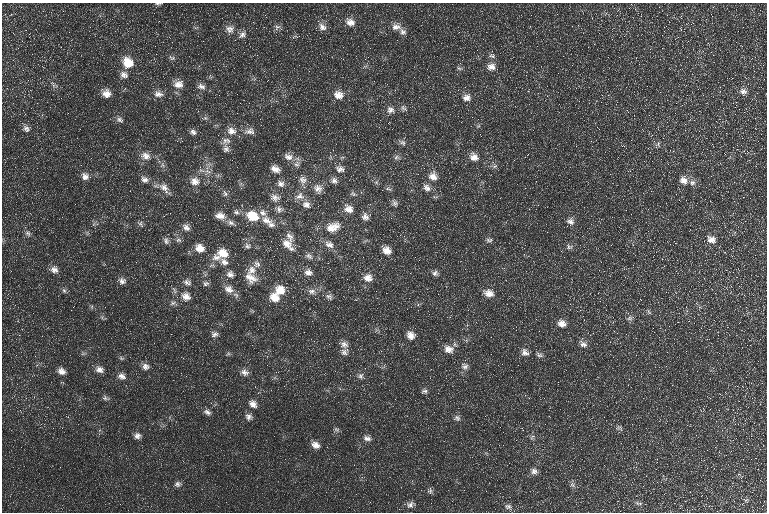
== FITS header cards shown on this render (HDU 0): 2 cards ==
NAXIS1  =                  765 / Axis length
NAXIS2  =                  510 / Axis length

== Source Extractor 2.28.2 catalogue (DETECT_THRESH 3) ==
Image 765 x 510 px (HDU 0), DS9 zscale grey, 1 PNG px = 1 image px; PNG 769 x 514 px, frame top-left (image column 1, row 510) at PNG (2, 3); no overlay
Background 31.4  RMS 10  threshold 30.1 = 3 sigma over >= 5 px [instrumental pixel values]
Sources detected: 156; all 156 listed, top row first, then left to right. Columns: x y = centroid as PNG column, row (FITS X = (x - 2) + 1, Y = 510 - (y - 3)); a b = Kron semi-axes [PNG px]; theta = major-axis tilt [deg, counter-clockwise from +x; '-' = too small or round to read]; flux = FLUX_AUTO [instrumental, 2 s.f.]
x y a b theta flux
158 4 9 4 4 1200
350 22 12 9 -24 5400
277 27 10 6 34 2100
322 27 12 9 -35 4000
396 27 14 9 -7 5100
230 29 12 11 - 4800
403 32 9 8 - 2600
242 35 12 7 44 3400
492 56 10 6 -31 2000
172 58 10 6 -22 1700
128 63 12 11 - 14000
491 67 11 9 13 4700
459 68 8 5 -18 1400
124 75 10 8 -19 3500
178 84 13 10 9 6200
53 85 11 4 -67 1700
201 86 12 7 -10 3300
743 91 10 9 - 3600
106 93 10 9 - 5600
158 94 12 9 -8 4300
338 95 13 11 -4 6300
466 98 10 8 5 4200
403 108 9 6 -43 1900
390 110 10 9 - 3700
205 118 6 5 - 1200
120 120 10 7 -12 2300
26 129 10 7 -56 3100
231 131 13 10 -15 5800
250 131 14 9 5 4200
193 132 8 6 -35 2400
226 141 13 9 13 4200
402 142 10 6 -23 2200
658 144 7 6 - 1600
226 149 10 8 -75 3000
146 156 13 10 -27 5500
288 157 13 9 -21 4900
396 157 8 7 - 1900
474 157 12 9 -43 5300
297 164 9 8 - 3100
163 165 7 4 -70 1500
494 166 7 5 20 1700
200 167 3 3 - 1000
275 169 11 8 -29 4800
340 169 12 9 -13 3900
208 171 10 5 -21 3100
85 176 10 9 - 4100
433 176 12 11 - 6300
145 179 10 8 -35 3000
303 180 13 10 -76 4700
334 180 9 8 - 2900
684 180 11 10 - 5200
195 181 12 11 - 6000
376 182 7 5 45 1400
692 183 9 8 - 3100
281 184 10 9 - 3500
164 188 18 8 -48 5600
427 188 11 8 -46 3800
318 189 13 11 -49 5700
388 189 9 4 -12 1500
225 193 9 7 -58 2100
353 194 9 6 -27 1800
300 196 14 10 12 5400
275 198 14 11 -14 5200
395 203 11 7 -58 2400
306 204 12 10 -26 5000
279 209 10 9 - 3300
348 209 13 11 -30 6600
236 212 8 7 - 2200
263 213 10 9 - 4100
220 216 13 9 -15 5600
253 216 14 11 -23 16000
365 217 10 9 - 3700
266 220 16 10 -21 7100
570 221 10 9 - 3300
231 223 10 7 -19 2800
141 224 8 6 -50 1600
272 225 13 7 -15 3500
186 227 11 7 -42 3200
333 227 22 14 23 13000
28 233 9 7 -37 2000
290 237 15 8 -58 4900
178 240 8 6 -13 1700
489 240 9 5 0 1800
711 240 12 9 -19 5600
166 241 9 7 -69 2300
287 244 15 11 -46 7700
329 244 14 9 -28 5200
247 246 8 7 - 2300
569 247 8 7 - 2000
200 248 11 10 - 7200
292 249 8 6 -25 2300
387 250 11 9 -34 6000
223 253 14 11 -4 10000
309 256 11 7 -29 2900
216 258 12 8 -8 4400
224 262 12 9 -51 4500
257 264 10 9 - 3300
54 269 11 8 -32 3600
252 270 11 10 - 5400
308 272 11 9 -25 4200
435 273 7 7 - 2300
230 274 9 9 - 3400
251 278 18 13 -40 8300
368 278 13 11 -5 6300
122 281 10 8 -26 3100
187 282 11 7 -28 3000
206 283 9 7 12 2000
229 289 13 10 -25 5800
280 290 12 11 - 10000
64 291 8 5 -62 1500
312 291 11 9 -2 3900
489 293 13 10 -14 5800
186 296 13 11 -34 6200
274 297 11 9 -43 9100
329 297 11 7 -32 2600
173 303 9 6 18 2100
649 312 8 5 -60 1300
630 318 8 7 - 2200
562 323 11 9 -22 5200
215 334 11 7 15 2600
411 335 11 10 - 4900
344 344 13 9 -37 4200
583 344 11 8 -42 3300
448 349 13 10 -12 6000
344 352 10 8 -45 2800
525 352 11 9 -40 3700
228 354 6 4 18 1000
539 355 11 6 -20 2200
121 358 7 5 -25 1200
465 366 10 9 - 3200
145 367 10 9 - 3200
100 370 10 8 -9 4000
61 371 9 7 -30 4100
245 372 11 8 -13 3500
122 376 10 8 -25 3500
361 376 8 7 - 2200
424 391 8 6 5 1800
105 398 10 6 -13 1700
253 404 11 9 -38 4400
207 412 10 6 -23 2500
249 417 9 9 - 2900
457 418 9 8 - 2200
619 428 9 5 -19 1600
336 429 8 5 -29 1400
137 436 8 7 - 3000
532 437 8 4 46 1300
367 438 11 7 -15 3000
316 445 10 8 -30 4700
534 471 9 8 - 2900
178 484 9 7 28 2300
572 484 9 6 -75 1900
430 491 8 6 89 1600
746 500 7 6 - 1600
638 503 12 4 -12 1800
410 505 11 8 30 3100
508 506 10 7 -17 2500
At the frame edge (FLAGS 8, measured only in part): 1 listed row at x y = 158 4